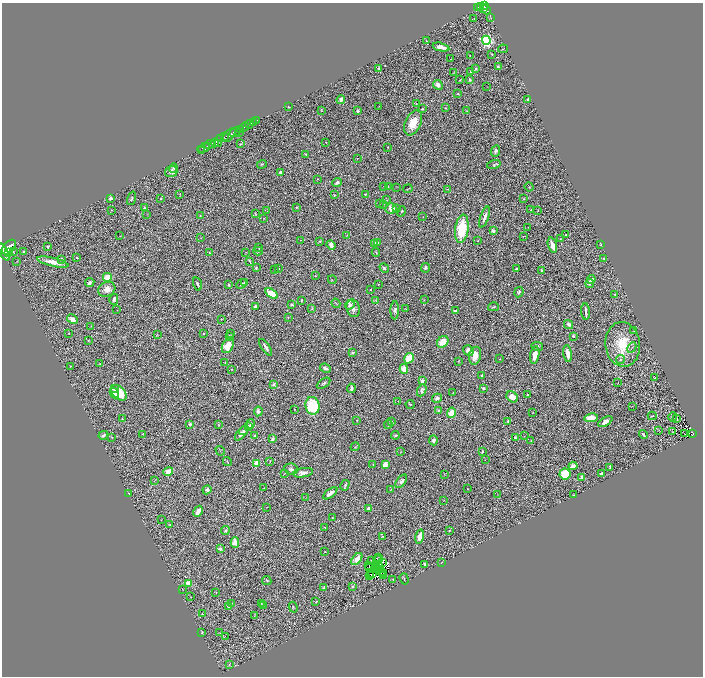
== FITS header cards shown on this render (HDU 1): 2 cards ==
NAXIS1  =                 1402
NAXIS2  =                 1348

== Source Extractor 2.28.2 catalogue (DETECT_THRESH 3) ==
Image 1402 x 1348 px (HDU 1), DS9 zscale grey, zoomed out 1/2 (1 PNG px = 2 x 2 image px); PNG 705 x 678 px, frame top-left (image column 2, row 1347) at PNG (2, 3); each listed source drawn as its Kron ellipse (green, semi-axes under 4 px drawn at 4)
Background 0.712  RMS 0.048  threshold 0.143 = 3 sigma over >= 5 px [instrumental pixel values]
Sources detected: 415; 71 cannot appear on this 1/2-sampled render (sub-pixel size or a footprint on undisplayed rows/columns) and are neither listed nor drawn; the other 344 listed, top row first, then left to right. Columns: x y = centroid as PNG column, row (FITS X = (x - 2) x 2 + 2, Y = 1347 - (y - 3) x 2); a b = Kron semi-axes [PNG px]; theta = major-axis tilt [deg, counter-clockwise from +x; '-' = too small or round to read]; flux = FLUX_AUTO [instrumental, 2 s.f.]
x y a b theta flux
484 5 3 2 - 500
480 7 3 2 - 250
477 8 4 2 - 140
484 9 4 2 - 240
486 9 6 3 -44 280
491 18 3 2 - 4.5
474 19 2 1 - 2.4
486 40 4 4 - 1100
426 41 2 1 - 3.1
441 47 8 3 -14 62
503 49 5 1 - 4.5
491 54 3 2 - 4.3
470 56 2 1 - 9.2
451 59 2 1 - 3.7
498 67 3 2 - 12
379 68 3 2 - 10
475 69 3 2 - 9.6
470 72 2 2 - 7.7
453 73 3 1 - 3.6
459 80 2 2 - 4.1
469 80 4 3 - 13
438 85 5 4 - 53
486 87 2 1 - 2.2
458 94 3 2 - 7.3
341 100 4 3 - 28
528 100 3 2 - 15
416 104 2 2 - 4.9
379 106 3 1 - 3.3
289 107 2 2 - 9.3
446 108 3 2 - 5.3
422 109 2 2 - 6.8
322 111 3 2 - 3.3
357 111 4 4 - 13
467 111 3 2 - 5.2
257 120 2 1 - 35
253 123 2 1 - 180
413 123 13 8 64 150
249 124 4 2 - 260
244 127 5 2 - 1200
240 129 3 2 - 640
235 132 6 2 26 2700
239 132 2 1 - 140
229 135 8 3 47 1000
225 137 4 2 - 440
221 139 3 3 - 620
215 143 4 2 - 290
218 143 2 1 - 29
326 143 2 2 - 2.4
210 144 5 2 - 1400
240 144 4 2 - 6.5
388 147 2 2 - 5.6
204 148 7 2 24 1400
201 151 2 1 - 22
496 151 6 4 67 23
306 154 3 3 - 8.3
357 158 2 1 - 2.5
262 164 5 2 - 7.4
494 165 7 3 13 13
173 168 5 4 - 11
171 172 6 5 - 36
280 172 4 3 - 17
317 179 2 2 - 3.1
337 183 5 3 - 26
384 186 4 2 - 4.6
388 187 2 1 - 2
396 187 3 2 - 2.7
529 187 4 2 - 5.4
408 189 5 1 - 5.2
448 189 4 2 - 5.5
180 194 4 2 - 4.4
365 194 2 2 - 13
334 195 3 3 - 10
111 198 2 2 - 79
132 198 7 2 71 10
161 199 2 2 - 4.9
524 199 4 2 - 6
387 200 3 2 - 2.7
380 203 2 2 - 3
383 205 3 2 - 5
296 207 2 2 - 8.4
144 208 2 2 - 6.1
391 209 5 5 - 65
396 209 3 3 - 9.3
111 210 3 2 - 4.5
531 210 3 2 - 5.9
538 210 3 1 - 3.4
267 211 2 1 - 1.7
401 211 5 3 - 8
255 213 4 2 - 6.6
147 214 2 1 - 3.6
200 216 3 2 - 4.1
423 217 2 1 - 17
485 217 11 3 70 50
264 219 3 2 - 2.7
528 227 2 1 - 2.4
462 229 14 6 82 410
493 231 2 2 - 64
566 234 2 1 - 5.4
347 235 4 2 - 4.6
120 236 4 1 - 3.5
523 236 2 2 - 3.4
201 238 3 2 - 3.1
560 239 2 1 - 4
300 240 2 1 - 2.3
319 241 4 3 - 7.2
478 241 2 2 - 3.1
378 242 3 3 - 8.5
375 243 4 3 - 22
331 245 5 3 - 54
552 245 8 3 -74 91
601 245 3 2 - 8.6
9 247 9 5 48 5200
48 247 2 2 - 34
259 248 3 2 - 3.6
23 251 3 2 - 12
258 251 4 3 - 8.3
4 252 9 4 -62 5000
13 252 3 3 - 4.9
209 252 2 2 - 6.1
376 252 4 3 - 9.9
9 253 2 2 - 600
245 253 2 1 - 3.2
77 258 4 2 - 8.8
62 259 2 2 - 57
604 259 3 3 - 15
249 261 4 2 - 11
17 262 3 2 - 3.5
53 262 16 4 -13 99
256 268 3 3 - 9.3
279 268 3 2 - 5.1
384 268 5 3 - 19
425 268 5 3 - 15
516 269 3 3 - 14
275 270 2 1 - 3
541 271 3 2 - 12
315 276 2 1 - 3
107 277 4 4 - 100
591 279 4 3 - 28
332 280 4 2 - 5.1
245 282 2 2 - 16
90 283 5 3 - 25
590 283 5 3 - 13
197 284 7 3 -73 13
241 284 5 2 - 13
378 284 2 2 - 7.5
229 285 3 3 - 11
107 289 9 7 28 68
371 289 2 1 - 8.7
519 292 5 4 - 17
272 293 7 3 -34 230
615 295 3 2 - 6.9
114 299 5 3 - 21
424 299 3 1 - 3.6
301 300 2 1 - 6.2
376 300 3 3 - 8.1
336 303 5 2 - 5
291 305 3 2 - 11
350 305 5 3 - 34
255 306 4 3 - 19
493 307 5 3 - 9
353 308 9 6 -74 48
312 309 2 2 - 4.2
406 309 3 2 - 3.8
117 310 2 1 - 2.6
395 310 9 4 88 25
455 311 3 2 - 13
586 312 8 2 -86 24
288 318 3 3 - 4.6
72 319 6 4 -28 45
221 319 3 2 - 2.7
568 324 5 3 - 22
91 326 3 2 - 6.8
634 330 3 2 - 7.3
203 333 3 2 - 7
230 333 2 1 - 2.3
69 334 2 2 - 3.5
157 335 3 2 - 3.2
229 336 3 2 - 7.4
573 336 2 2 - 27
88 340 3 2 - 5.6
443 342 6 5 - 120
623 344 22 17 -83 310
228 346 8 5 62 110
537 346 6 4 -10 15
266 347 9 2 -55 23
632 348 5 3 - 13
468 351 6 5 - 53
353 353 3 3 - 11
568 353 8 3 -82 69
535 355 9 4 82 97
475 356 9 6 76 88
409 358 5 4 - 150
500 359 2 1 - 2.1
620 360 4 4 - 16
458 361 2 2 - 3.3
225 362 2 1 - 3.6
99 364 3 2 - 5.2
70 366 3 2 - 5.5
325 368 5 3 - 36
232 369 3 2 - 5.8
404 369 5 4 - 140
482 376 3 2 - 9.9
655 378 3 2 - 4.2
422 381 3 2 - 49
324 383 7 4 33 20
618 383 2 2 - 10
273 384 4 3 - 16
351 388 4 2 - 26
483 388 2 2 - 36
115 389 4 3 - 21
422 390 6 4 64 24
114 393 5 4 - 39
119 393 9 6 -44 250
453 393 2 1 - 2
527 395 2 2 - 9.8
512 397 6 5 - 88
437 398 5 4 - 26
398 401 3 2 - 2.5
410 404 4 3 - 8.9
312 406 9 7 -80 450
632 406 2 1 - 2.6
294 409 3 2 - 4.1
438 410 2 2 - 13
258 411 5 4 - 27
451 413 5 4 - 110
533 413 2 2 - 2.7
652 416 4 2 - 4.1
673 417 5 3 - 5.7
591 418 7 4 8 110
122 419 4 2 - 5.2
677 419 3 1 - 3.4
357 420 2 2 - 3.2
392 421 3 2 - 9.9
508 421 2 2 - 18
605 422 8 3 31 53
190 424 4 3 - 18
250 424 5 3 - 15
219 425 3 2 - 5.7
388 425 4 3 - 9.8
249 427 4 3 - 9.3
659 430 2 1 - 8.7
243 431 5 2 - 17
673 432 2 1 - 3.2
242 433 9 4 49 55
142 434 3 2 - 3.6
643 434 5 2 - 14
685 434 2 1 - 5.1
692 434 4 2 - 57
103 435 5 3 - 27
395 435 4 3 - 14
255 436 3 3 - 11
524 436 2 1 - 2.4
112 437 3 2 - 3.3
515 437 3 2 - 12
272 439 3 3 - 24
433 440 5 4 - 29
531 441 2 2 - 4.2
355 447 4 2 - 6.1
220 451 5 2 - 6.3
401 452 3 2 - 3.1
482 452 2 2 - 11
485 460 2 2 - 2.1
270 461 3 1 - 3.9
227 462 5 2 - 5.4
256 463 3 3 - 210
385 464 3 3 - 81
373 465 2 1 - 3.1
573 466 4 3 - 46
610 467 3 2 - 11
291 469 7 5 -13 26
168 471 5 4 - 91
284 473 3 1 - 3.3
303 473 10 4 9 55
601 473 3 2 - 28
444 474 3 2 - 4.2
565 474 5 5 - 180
582 478 4 3 - 26
154 481 3 2 - 3
401 481 7 4 53 29
345 485 5 3 - 13
264 488 2 1 - 2.2
468 489 2 1 - 3
207 490 5 4 - 27
390 490 2 1 - 3.5
128 493 2 2 - 5.2
330 493 8 3 38 77
497 494 2 1 - 2.3
573 495 3 2 - 7.8
306 498 3 2 - 3.5
444 500 2 2 - 3.2
267 507 2 1 - 2.2
369 508 4 3 - 36
198 511 6 3 60 70
332 518 2 1 - 3.8
161 520 3 2 - 2.5
170 525 2 2 - 4.9
324 527 2 1 - 2.4
225 531 4 4 - 13
449 531 2 2 - 4.8
382 536 2 2 - 4.2
420 537 7 4 76 78
235 542 5 4 - 88
220 549 3 2 - 37
325 552 2 2 - 6.1
378 557 2 1 - 4.1
357 559 7 3 50 110
371 560 2 2 - 22
378 560 5 2 - 1.3
383 562 2 2 - 14
442 562 2 1 - 3.2
425 564 3 3 - 15
368 565 3 2 - 5.3
377 566 2 1 - 2.7
380 566 3 1 - 0.39
369 567 3 1 - 2
374 569 2 1 - 8.8
377 569 2 1 - 5.1
381 572 4 1 - 5.3
384 573 3 1 - 4.7
373 574 3 2 - 4
370 575 3 1 - 8.5
384 575 2 1 - 5.2
369 576 3 3 - 58
393 579 2 2 - 4.1
404 579 6 2 -71 8
267 580 4 4 - 11
189 583 4 3 - 92
352 586 2 2 - 13
323 588 4 3 - 11
182 589 2 2 - 2.9
216 593 2 2 - 2.8
191 597 2 1 - 3.2
316 602 3 2 - 5.5
231 603 4 3 - 12
262 604 2 2 - 3.7
263 605 2 1 - 3.2
229 606 2 2 - 55
293 607 5 2 - 7.1
202 614 3 2 - 3.4
254 615 3 2 - 4.5
202 632 3 2 - 5.4
220 633 2 2 - 2.9
225 637 2 1 - 31
229 665 3 3 - 9.1
At the frame edge (FLAGS 8, measured only in part): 1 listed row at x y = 4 252
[71 sub-pixel or undisplayed-footprint detections neither listed nor drawn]